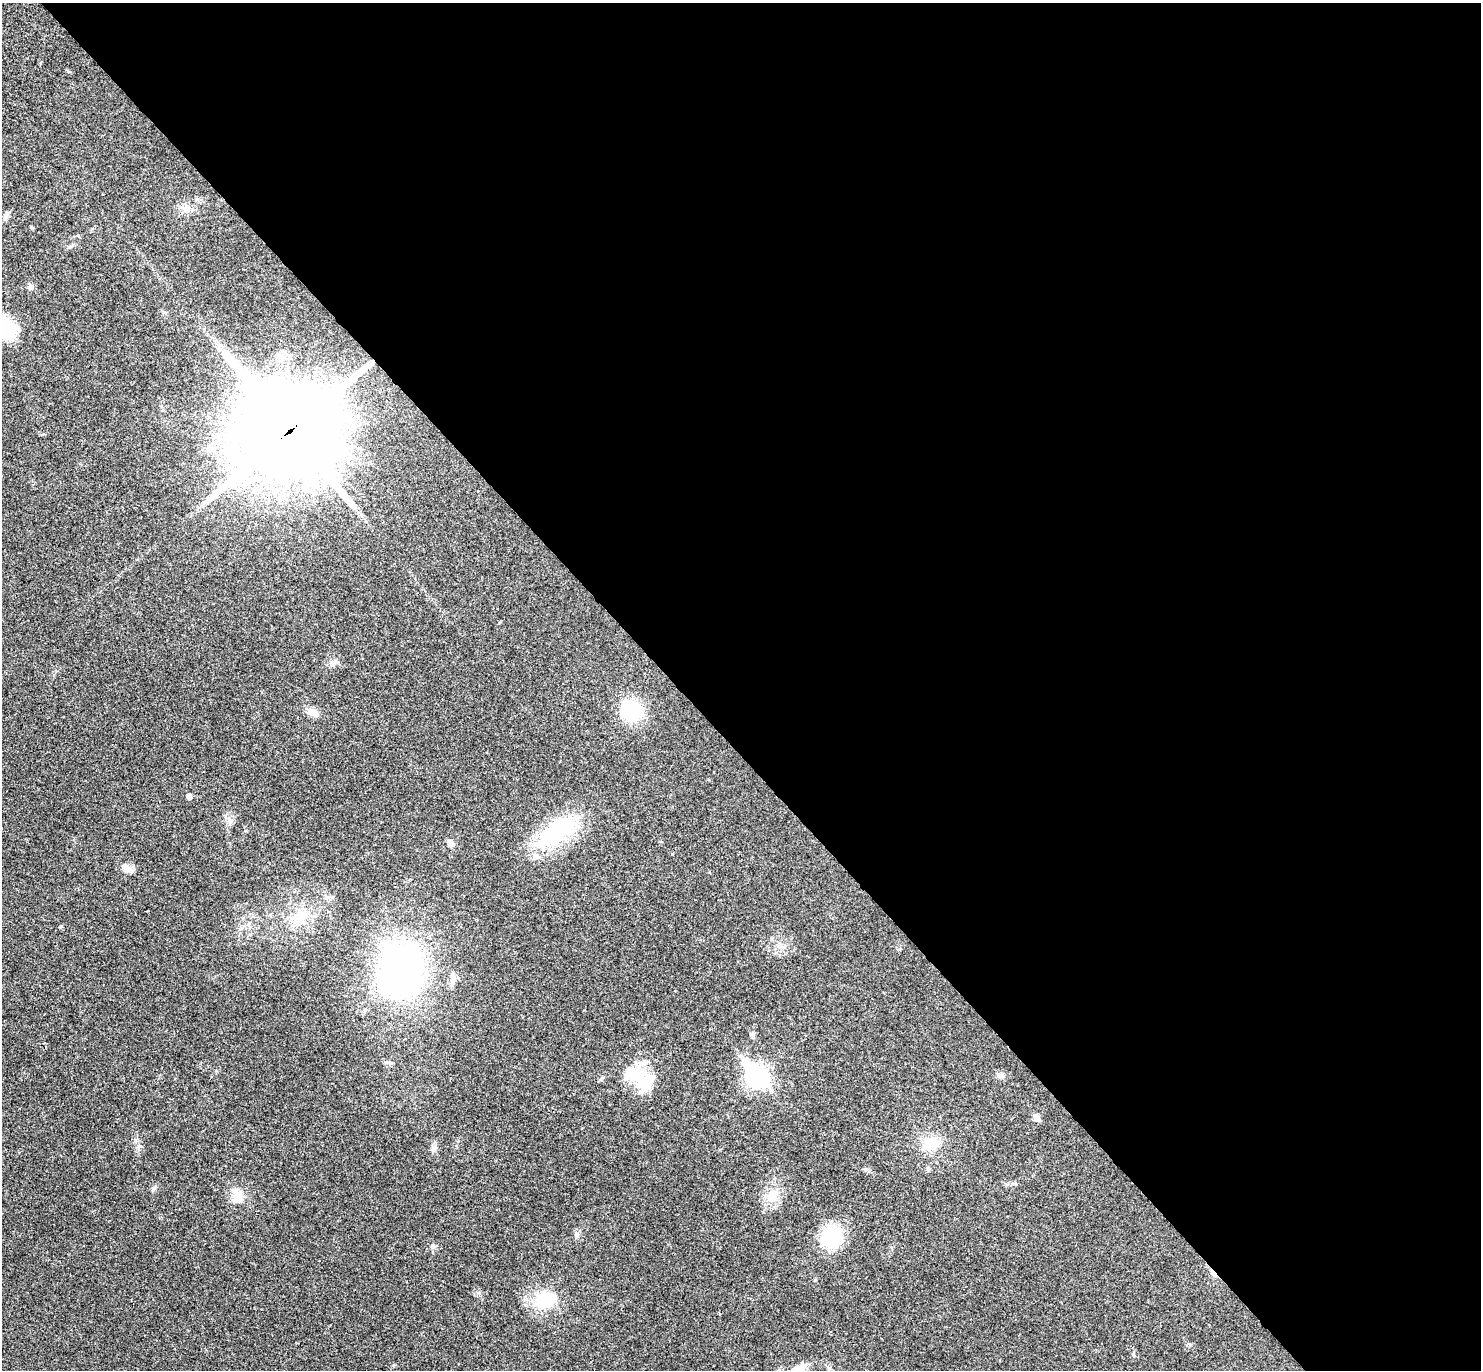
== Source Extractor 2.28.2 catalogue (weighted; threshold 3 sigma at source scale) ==
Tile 8 of 4 x 4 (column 4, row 2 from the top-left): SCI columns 4483-5961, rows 2931-4298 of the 6010 x 6001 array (HDU 1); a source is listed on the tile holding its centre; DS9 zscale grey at full resolution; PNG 1483 x 1372 px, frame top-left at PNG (2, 3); no overlay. Shown black and unused: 54% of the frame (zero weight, under 3 of 4 exposures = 6% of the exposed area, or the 3 px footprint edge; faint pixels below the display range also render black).
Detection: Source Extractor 2.28.2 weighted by HDU 2 'WHT'; one run over the whole footprint, this tile lists its part. Background 0.0268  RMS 0.0047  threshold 0.0213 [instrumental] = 3 sigma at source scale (4.5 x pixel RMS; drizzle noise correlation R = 1.50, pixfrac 1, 0.05/0.05 arcsec/px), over >= 5 px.
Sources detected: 36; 2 inside a brighter object's white glare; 1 cosmic-ray / hot-pixel residue — not listed; the other 33 listed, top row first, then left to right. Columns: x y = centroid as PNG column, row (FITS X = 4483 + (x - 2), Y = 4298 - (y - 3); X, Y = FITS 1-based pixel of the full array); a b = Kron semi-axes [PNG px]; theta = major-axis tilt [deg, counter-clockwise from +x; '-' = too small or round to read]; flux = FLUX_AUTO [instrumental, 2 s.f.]
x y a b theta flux
186 209 13 8 -7 3.1
5 216 13 5 61 1.4
31 227 4 3 - 0.68
30 286 8 7 - 1.5
5 328 28 18 -52 25
289 430 36 33 -40 6100
211 449 15 6 5 3.2
333 663 10 5 35 1.4
632 711 16 15 - 33
312 712 15 8 -37 3.4
189 796 5 4 - 2.5
230 820 7 4 18 1
558 830 52 25 25 38
450 843 9 7 -40 1.9
127 868 15 8 -29 2.8
300 917 18 15 26 9.5
780 946 10 6 -3 1.9
401 970 41 35 90 180
453 977 12 6 -73 2.1
752 1034 7 6 - 1
757 1076 10 8 -51 220
1000 1076 9 7 1 1.7
645 1083 27 26 - 16
1036 1118 8 7 - 2
931 1144 21 15 18 11
434 1148 7 4 71 1.2
928 1169 6 5 - 0.88
153 1189 7 4 46 0.84
772 1195 15 12 63 7.3
237 1197 12 11 - 6.9
577 1235 7 4 72 0.81
831 1237 24 22 37 23
545 1299 15 13 20 22
Overlapping masked pixels (flux is a lower limit): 1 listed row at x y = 289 430
Isophote crosses this tile's border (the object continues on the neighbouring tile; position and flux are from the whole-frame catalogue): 1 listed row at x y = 5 328
Unlisted compact peaks at least as high as the median listed source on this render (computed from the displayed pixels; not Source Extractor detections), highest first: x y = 815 1280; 479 1293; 433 1245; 139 1146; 865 1169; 1133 1354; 1190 1344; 672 854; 385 1062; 68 71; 61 927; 603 1077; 763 1212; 499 623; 216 1071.